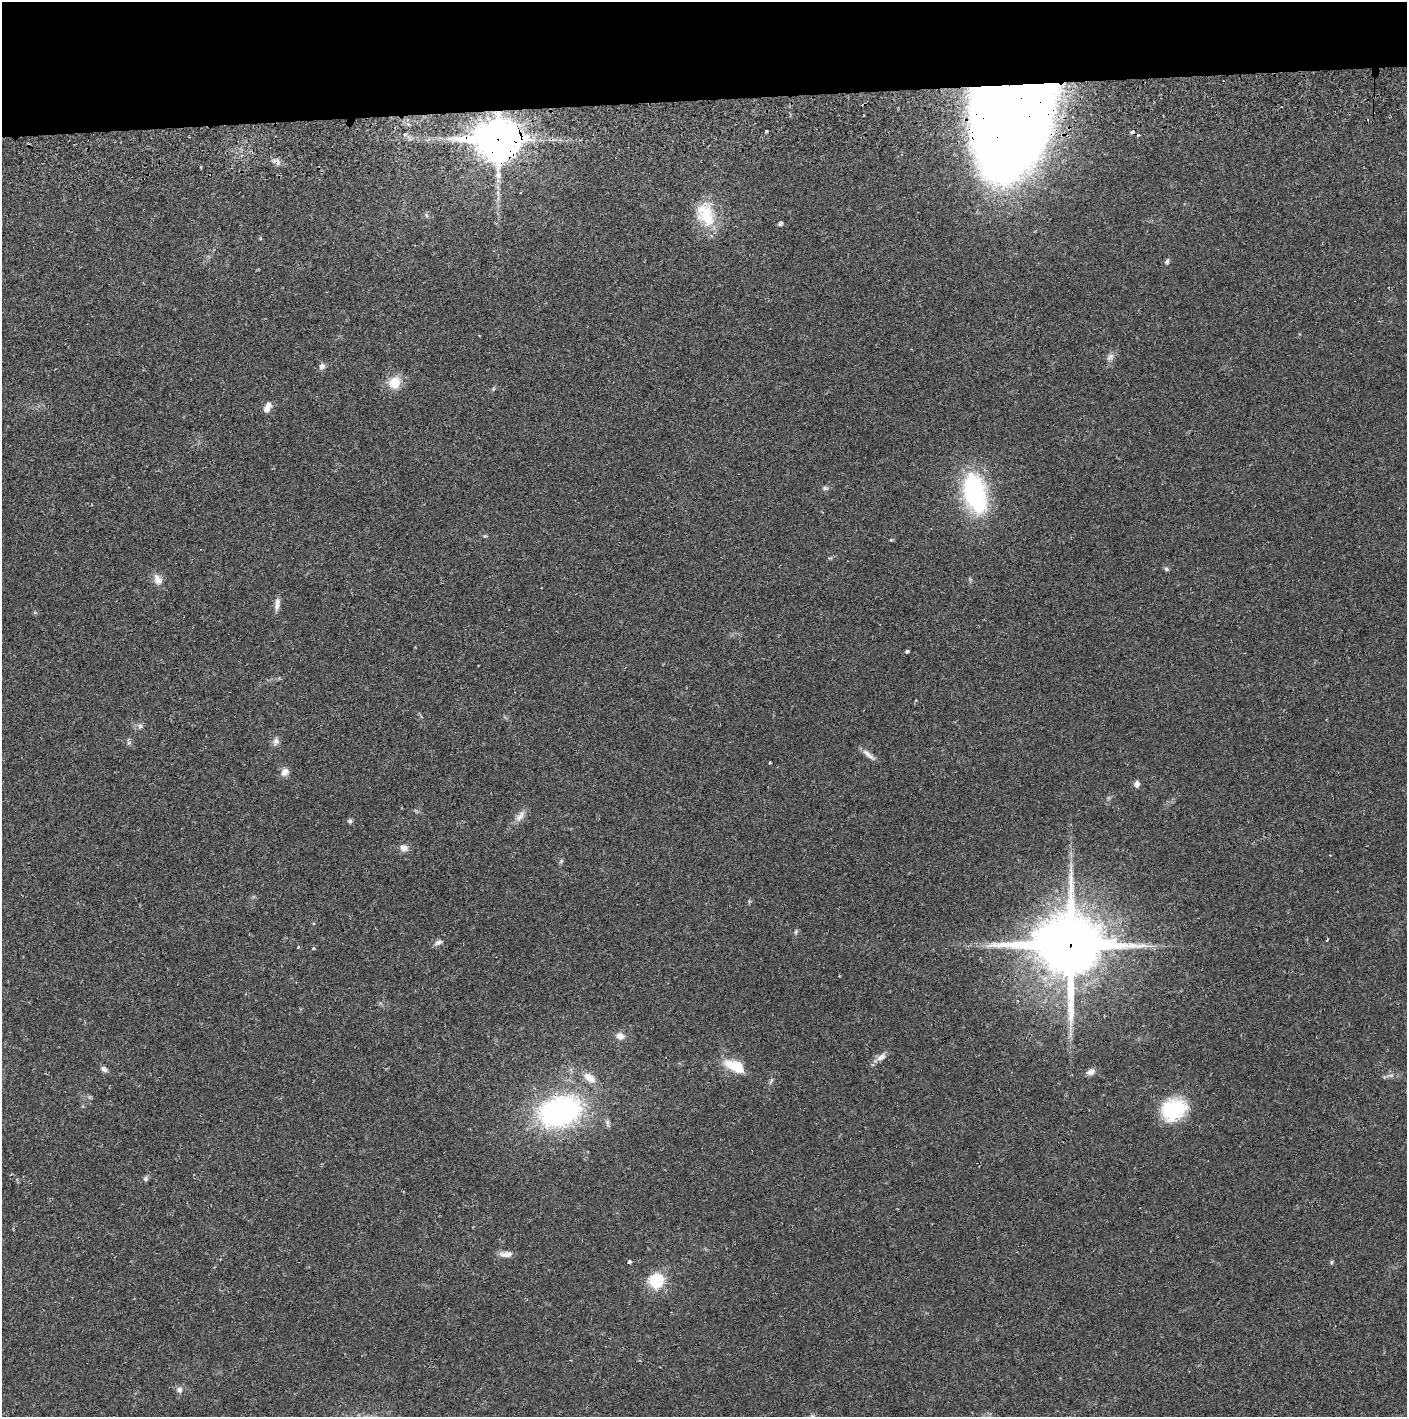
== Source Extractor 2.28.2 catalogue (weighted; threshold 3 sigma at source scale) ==
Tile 2 of 3 x 3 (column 2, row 1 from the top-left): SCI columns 1410-2814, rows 2886-4300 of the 4227 x 4359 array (HDU 1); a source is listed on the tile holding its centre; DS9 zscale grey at full resolution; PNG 1409 x 1419 px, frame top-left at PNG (2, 2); no overlay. Shown black and unused: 7% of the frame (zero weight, under 2 of 3 exposures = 3% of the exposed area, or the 3 px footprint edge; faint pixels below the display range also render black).
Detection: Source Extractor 2.28.2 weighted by HDU 2 'WHT'; one run over the whole footprint, this tile lists its part. Background 0.0223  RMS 0.0035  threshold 0.0157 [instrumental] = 3 sigma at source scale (4.5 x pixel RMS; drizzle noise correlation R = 1.50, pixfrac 1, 0.05/0.05 arcsec/px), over >= 5 px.
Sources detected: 54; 6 cosmic-ray / hot-pixel residue — not listed; the other 48 listed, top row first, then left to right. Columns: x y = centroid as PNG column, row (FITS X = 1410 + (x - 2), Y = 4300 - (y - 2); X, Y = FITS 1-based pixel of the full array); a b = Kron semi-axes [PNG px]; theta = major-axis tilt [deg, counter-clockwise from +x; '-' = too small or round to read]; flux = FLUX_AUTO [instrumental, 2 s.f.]
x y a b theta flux
1009 113 82 55 80 1000
766 131 3 3 - 0.56
405 134 4 3 - 0.75
497 140 17 13 2 960
426 215 6 4 -71 0.51
705 215 34 20 -67 13
780 224 4 4 - 0.89
1167 262 7 5 55 0.76
1110 357 13 7 45 1.5
322 366 8 7 - 1.4
394 383 13 12 - 6.6
267 407 13 7 66 2.3
825 488 8 5 -1 0.78
975 493 49 26 -76 40
1166 569 7 5 -23 0.6
158 580 15 10 -55 2.8
277 604 18 6 82 1.9
907 651 4 3 - 1.1
140 726 7 5 -45 0.83
276 741 10 8 66 1.5
129 742 6 4 20 0.56
868 755 22 5 -41 2
770 762 4 2 - 0.3
285 772 11 9 38 2
1137 784 7 6 - 1.5
520 816 18 8 52 2.5
350 821 6 6 - 0.69
404 848 11 9 -21 2.1
1330 855 2 2 - 0.25
561 861 7 4 46 0.51
796 932 7 4 71 0.58
438 943 10 6 26 1.2
1070 946 24 21 0 2400
313 948 4 3 - 0.5
620 1036 10 8 -17 2.1
881 1057 14 7 36 2.1
734 1066 28 13 -25 8.3
104 1069 10 6 -42 1.1
1091 1072 10 7 24 1.7
590 1078 17 10 -41 3.9
1174 1109 30 24 29 19
560 1111 41 28 19 76
145 1179 7 6 - 0.74
506 1254 18 7 1 2.2
629 1261 4 3 - 0.96
1331 1262 6 4 88 0.45
656 1280 14 13 - 14
179 1390 9 8 - 1.3
Overlapping masked pixels (flux is a lower limit): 4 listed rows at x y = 1009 113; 497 140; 1070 946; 560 1111